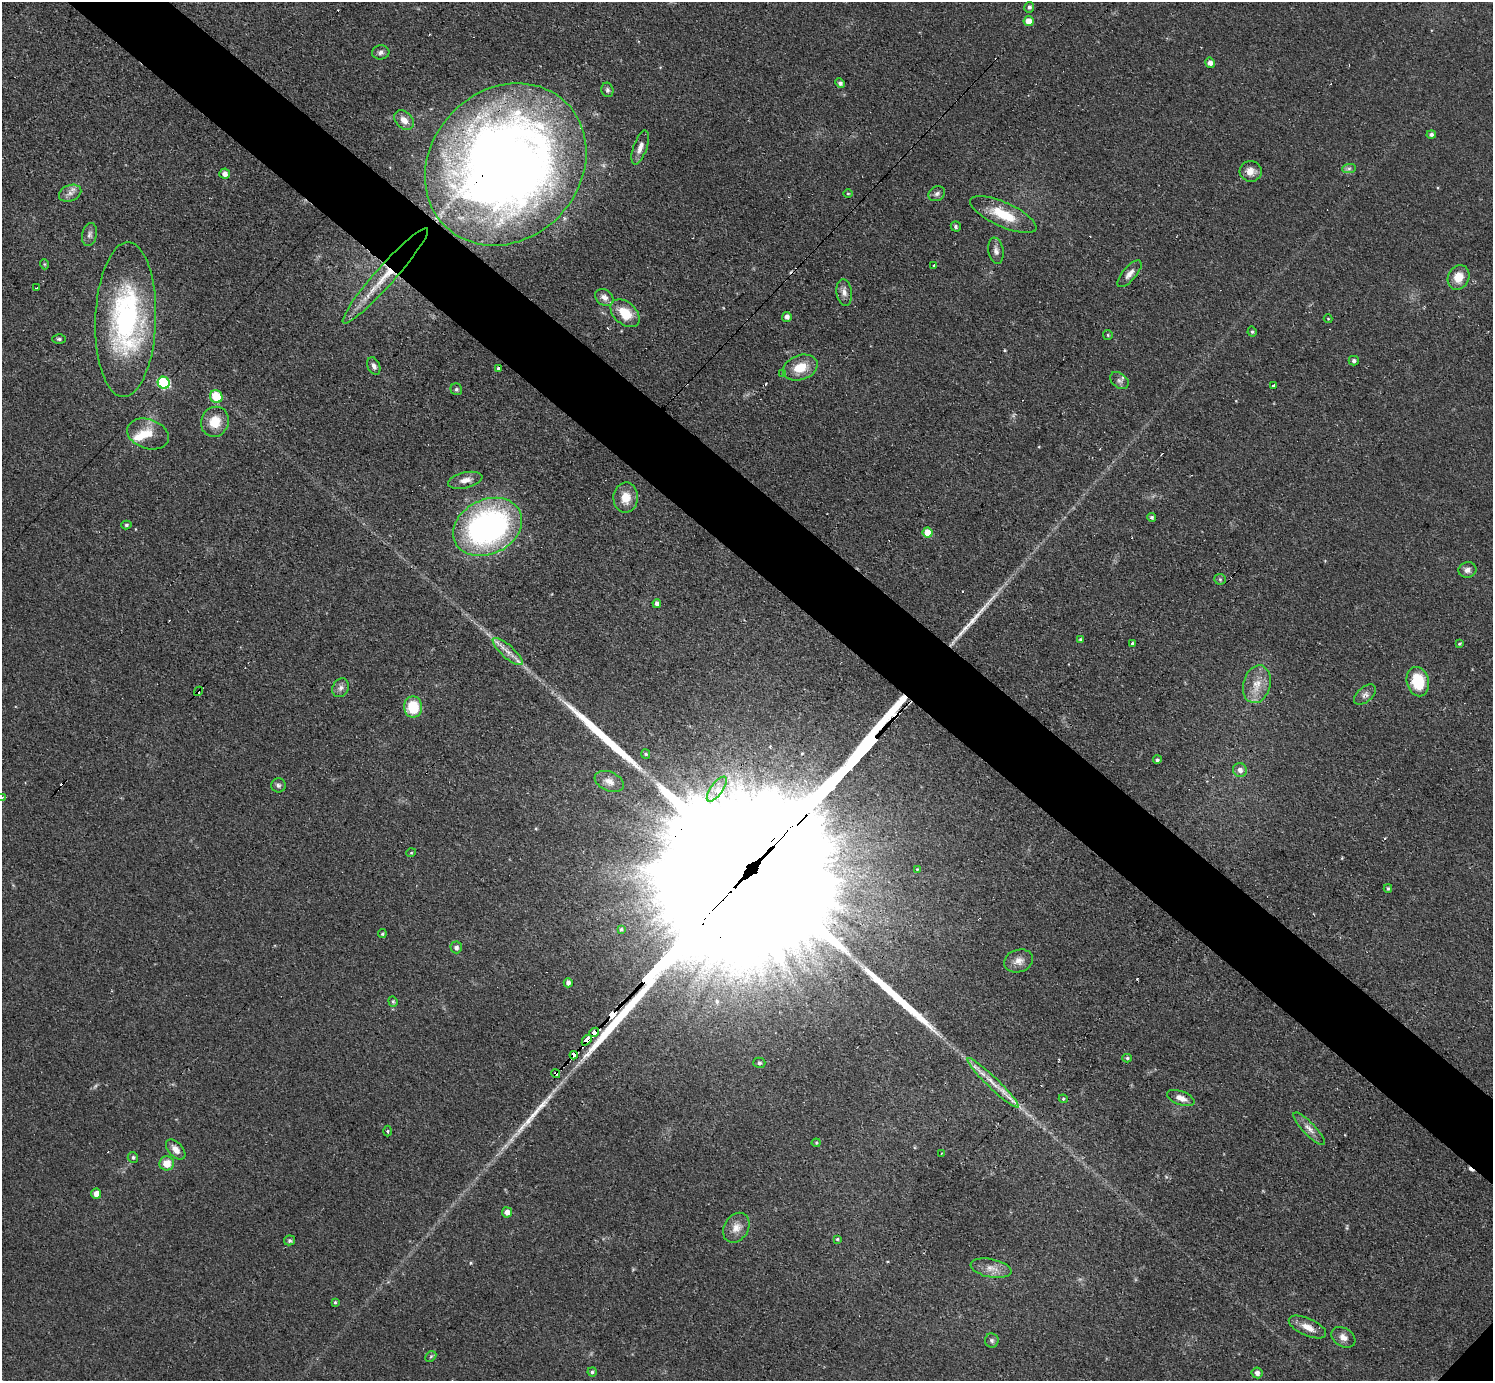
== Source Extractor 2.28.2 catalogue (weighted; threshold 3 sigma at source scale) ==
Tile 11 of 4 x 4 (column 3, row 3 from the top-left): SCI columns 3039-4529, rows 1701-3079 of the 6141 x 6138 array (HDU 1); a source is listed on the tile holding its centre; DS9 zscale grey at full resolution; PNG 1495 x 1383 px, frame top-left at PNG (2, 2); each listed source drawn as its Kron ellipse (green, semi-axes under 4 px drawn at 4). Shown black and unused: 6% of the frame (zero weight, under 3 of 4 exposures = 1% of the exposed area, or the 3 px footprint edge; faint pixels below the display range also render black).
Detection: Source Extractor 2.28.2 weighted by HDU 2 'WHT'; one run over the whole footprint, this tile lists its part. Background 0.116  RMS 0.007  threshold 0.0315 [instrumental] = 3 sigma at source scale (4.5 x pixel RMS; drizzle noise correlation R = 1.50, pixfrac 1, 0.05/0.05 arcsec/px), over >= 5 px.
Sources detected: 127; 1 too faint to see at this stretch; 9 cosmic-ray / hot-pixel residue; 3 long thin detections or spike segments (spike, bleed or trail) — neither listed nor drawn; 3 inside a brighter listed object's ellipse — not listed separately; the other 111 listed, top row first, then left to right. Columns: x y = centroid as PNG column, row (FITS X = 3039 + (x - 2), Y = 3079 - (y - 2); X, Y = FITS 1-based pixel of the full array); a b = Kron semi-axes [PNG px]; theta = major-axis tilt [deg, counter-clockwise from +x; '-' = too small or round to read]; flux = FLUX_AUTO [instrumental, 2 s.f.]
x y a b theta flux
1029 7 5 5 - 1.8
1029 21 5 5 - 8.6
381 52 9 7 9 2.4
1210 63 5 5 - 3.3
840 83 5 4 - 1.8
607 90 7 6 - 1.7
404 120 11 8 -45 6
1431 134 5 4 - 1.9
640 148 18 6 71 4.9
506 164 87 74 46 850
1349 168 7 4 1 1.7
1251 171 11 10 - 5.8
224 174 5 5 - 3.6
70 193 11 8 22 3.9
848 193 4 3 - 0.67
937 194 9 7 30 2.5
1003 215 36 12 -24 23
956 226 5 5 - 1.5
90 235 11 7 77 2.8
996 251 13 7 -80 3.5
44 264 5 3 - 0.71
933 265 3 2 - 0.88
1129 274 16 7 49 4.2
385 276 63 9 48 28
1458 277 13 10 64 10
37 288 3 2 - 0.71
844 292 13 8 -82 4.1
604 297 10 7 -37 4.1
625 313 17 11 -42 16
787 317 5 5 - 2.8
1328 319 4 4 - 0.66
126 320 77 30 88 140
1252 332 5 4 - 1.2
1108 335 5 4 - 0.82
59 339 6 4 -1 1.3
1354 361 5 4 - 1.8
374 366 9 6 -67 2.5
498 368 3 3 - 4.1
800 368 18 12 19 14
783 374 4 3 - 1.3
1119 381 10 7 -38 2.8
164 383 6 6 - 73
1274 385 4 3 - 6.2
456 389 6 5 - 1.5
216 397 6 6 - 20
215 422 15 13 68 12
148 434 21 14 -18 12
465 480 17 8 13 5.4
626 498 15 12 88 10
1151 517 4 4 - 1.6
126 525 5 4 - 1.1
488 527 36 27 27 200
927 532 5 5 - 9.9
1467 570 9 7 13 3.3
1220 579 6 5 - 1.1
657 603 4 4 - 2.3
1080 639 4 4 - 0.97
1132 643 3 3 - 4.8
1459 644 4 3 - 0.87
508 651 19 6 -42 6.4
1418 682 15 11 -76 26
1257 684 19 13 74 12
341 688 10 8 60 2.9
198 691 5 3 - 8.8
1365 695 13 7 41 3.3
413 707 10 9 - 21
646 754 5 4 - 0.86
1157 760 4 4 - 1.5
1240 770 7 6 - 3.5
609 781 15 9 -23 5.9
278 785 7 7 - 1.9
717 789 15 6 54 6.5
2 798 3 3 - 3.1
411 853 5 3 - 0.65
917 869 4 3 - 0.58
1388 888 4 3 - 1.1
621 929 4 4 - 0.85
382 934 4 4 - 0.82
456 947 6 5 - 2.5
1018 961 15 11 19 5.5
568 983 4 4 - 2.4
393 1001 5 4 - 1.1
594 1032 5 3 - 140
587 1040 6 3 49 97
574 1055 4 3 - 310
1127 1058 5 4 - 1.2
759 1063 6 5 - 1.7
556 1073 5 4 - 1.9
993 1083 35 5 -44 9.9
1181 1098 14 7 -20 5.3
1063 1099 4 4 - 0.83
1309 1129 22 6 -46 5
387 1131 5 3 - 0.77
816 1143 4 4 - 0.79
176 1150 12 7 -47 5.6
941 1153 3 2 - 0.5
133 1157 5 5 - 1.5
167 1163 7 7 - 9.8
96 1194 5 5 - 4.6
507 1212 5 5 - 3.9
736 1228 16 12 57 7.2
837 1239 4 3 - 0.86
290 1240 5 5 - 1.4
991 1268 21 9 -11 7.1
335 1302 4 3 - 0.92
1307 1327 20 8 -24 7.7
1343 1337 13 9 -31 4.7
992 1340 7 7 - 1.8
431 1356 6 4 45 1.2
592 1372 4 4 - 1.3
1257 1373 5 5 - 2.9
Overlapping masked pixels (flux is a lower limit): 7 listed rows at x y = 506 164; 385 276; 198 691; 594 1032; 587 1040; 574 1055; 556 1073
Isophote crosses this tile's border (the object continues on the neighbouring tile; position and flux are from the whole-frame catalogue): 1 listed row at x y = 2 798